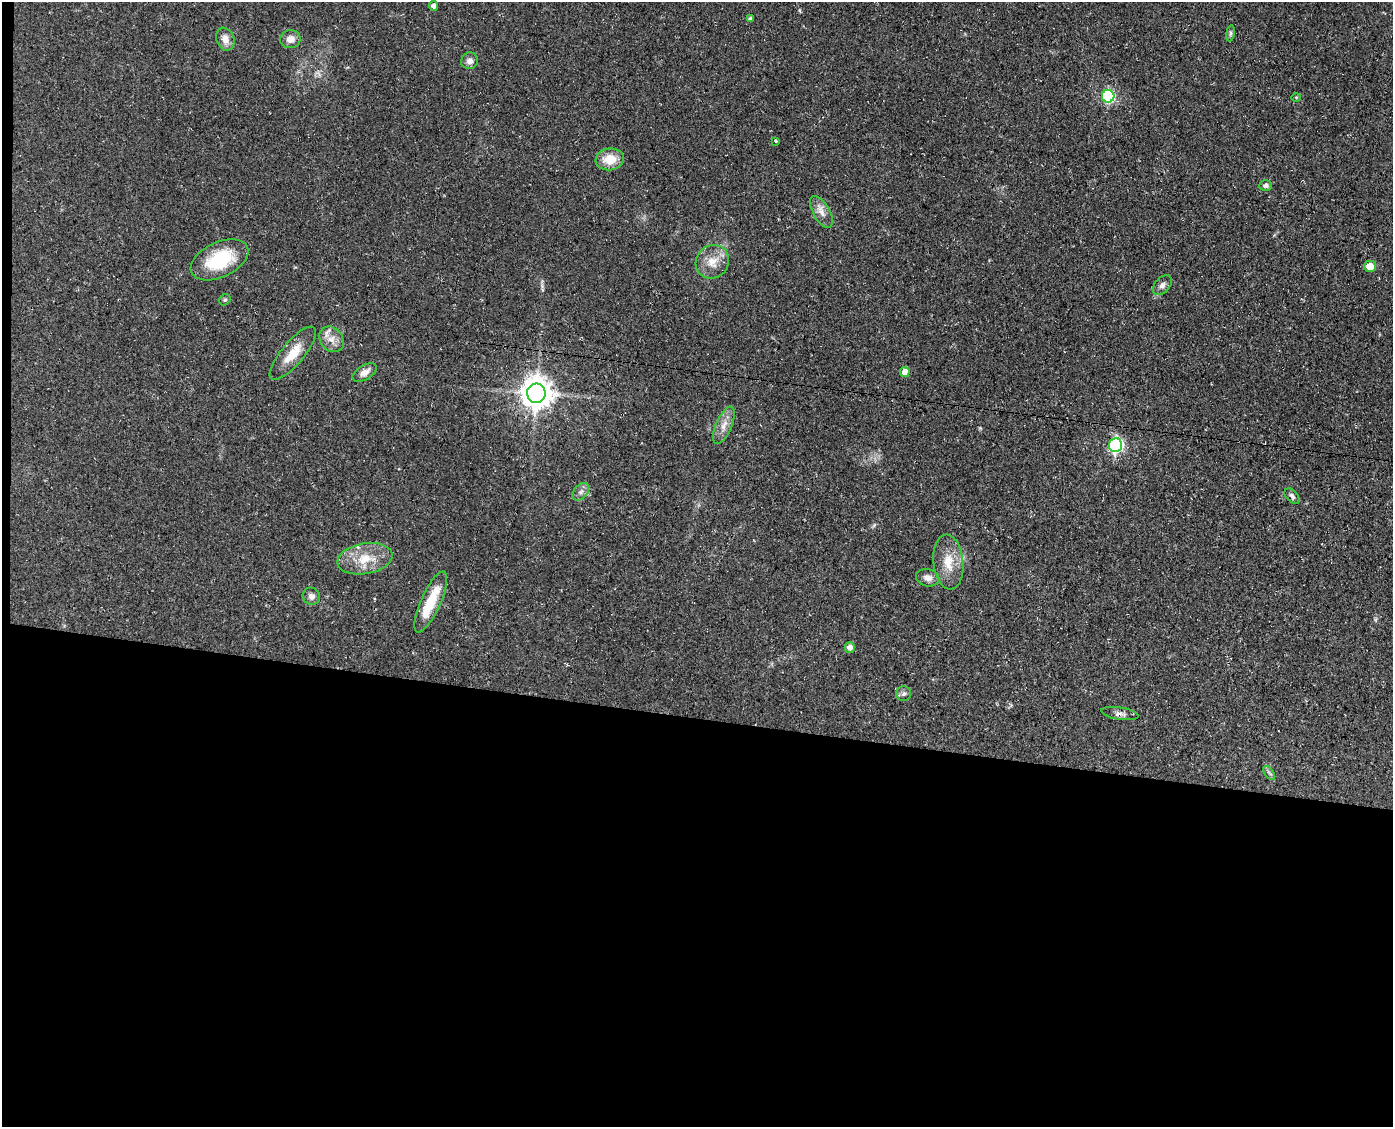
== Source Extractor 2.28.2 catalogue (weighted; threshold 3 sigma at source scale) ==
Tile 10 of 3 x 4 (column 1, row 4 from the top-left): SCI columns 286-1676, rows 1-1125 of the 4597 x 4502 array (HDU 1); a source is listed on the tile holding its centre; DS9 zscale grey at full resolution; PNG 1395 x 1129 px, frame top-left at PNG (2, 2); each listed source drawn as its Kron ellipse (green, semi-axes under 4 px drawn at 4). Shown black and unused: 37% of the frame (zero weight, under 3 of 4 exposures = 4% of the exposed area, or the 3 px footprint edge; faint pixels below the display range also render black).
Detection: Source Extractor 2.28.2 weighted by HDU 2 'WHT'; one run over the whole footprint, this tile lists its part. Background 0.15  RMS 0.0077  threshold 0.0346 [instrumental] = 3 sigma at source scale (4.5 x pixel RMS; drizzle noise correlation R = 1.50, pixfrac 1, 0.05/0.05 arcsec/px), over >= 5 px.
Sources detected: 37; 2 inside a brighter listed object's ellipse — not listed separately; the other 35 listed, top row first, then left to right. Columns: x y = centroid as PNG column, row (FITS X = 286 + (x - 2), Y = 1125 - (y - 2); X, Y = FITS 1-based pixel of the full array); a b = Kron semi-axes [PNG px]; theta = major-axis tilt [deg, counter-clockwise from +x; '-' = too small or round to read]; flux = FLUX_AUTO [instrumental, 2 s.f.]
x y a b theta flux
433 6 5 4 - 3.6
750 19 4 3 - 2.5
1230 33 8 4 82 1.6
225 39 12 9 -68 6
290 39 10 9 - 5.4
470 61 8 8 - 3.7
1108 96 6 6 - 100
1296 97 5 3 - 0.76
776 141 3 3 - 2.7
610 159 14 11 7 14
1266 185 6 5 - 2.3
821 212 17 8 -60 6.2
220 260 31 17 25 42
712 262 17 16 - 13
1370 266 6 6 - 12
1162 285 11 7 48 3.7
225 300 6 5 - 1.2
331 339 14 11 -50 7
293 353 33 11 50 15
365 372 13 7 31 4.9
905 372 5 5 - 8.5
536 393 9 9 - 1200
724 425 20 8 67 7.2
1115 445 7 6 - 160
581 492 10 6 50 3
1292 496 9 5 -46 2.2
365 559 28 15 10 19
948 562 27 15 -84 16
928 578 12 8 -12 5.1
311 596 9 8 - 3.3
431 602 33 10 66 23
850 647 5 5 - 4.4
904 694 7 7 - 2.3
1120 714 19 6 -8 3.6
1269 773 8 4 -53 1.6
Overlapping masked pixels (flux is a lower limit): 1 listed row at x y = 536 393